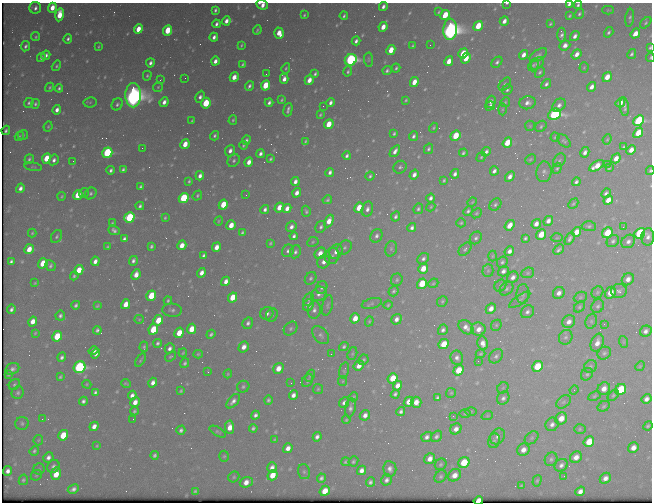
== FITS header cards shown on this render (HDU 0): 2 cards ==
NAXIS1  =                  650 / Width of table row in bytes
NAXIS2  =                  500 / Number of rows in table

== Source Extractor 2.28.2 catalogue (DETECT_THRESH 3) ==
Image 650 x 500 px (HDU 0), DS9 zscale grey, 1 PNG px = 1 image px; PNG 654 x 504 px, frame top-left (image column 1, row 500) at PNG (2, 3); each listed source drawn as its Kron ellipse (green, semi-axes under 4 px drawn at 4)
Background 469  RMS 2.5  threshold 7.4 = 3 sigma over >= 5 px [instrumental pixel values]
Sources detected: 599; of the 599, the 500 brightest by FLUX_AUTO listed and drawn (99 fainter detections omitted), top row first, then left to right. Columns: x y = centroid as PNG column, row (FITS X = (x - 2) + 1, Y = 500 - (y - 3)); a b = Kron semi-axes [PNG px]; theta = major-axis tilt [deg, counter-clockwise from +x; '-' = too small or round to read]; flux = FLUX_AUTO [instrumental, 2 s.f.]
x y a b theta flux
507 3 3 2 - 200
569 4 4 3 - 470
262 5 6 4 -22 1200
578 5 4 3 - 370
383 6 5 3 - 630
35 8 6 6 - 680
52 8 5 4 - 2200
215 10 4 3 - 370
608 10 6 4 2 200
439 12 4 2 - 200
579 14 5 4 - 340
59 15 6 4 80 3700
304 15 3 3 - 210
445 15 5 4 - 5000
344 16 4 3 - 340
569 16 4 3 - 250
630 18 9 4 83 380
226 21 4 3 - 970
504 21 5 3 - 1100
646 23 7 4 47 290
216 24 4 3 - 510
550 24 4 3 - 240
478 26 5 4 - 5200
383 27 5 4 - 1800
138 29 5 4 - 2800
450 29 10 7 87 130000
168 30 5 4 - 6500
257 30 5 2 - 240
609 32 6 4 56 390
279 33 5 4 - 2300
635 34 5 4 - 2300
562 35 7 4 -87 540
575 36 5 4 - 860
36 37 4 4 - 270
214 37 4 3 - 710
68 39 5 4 - 440
356 41 4 3 - 560
241 45 3 2 - 200
430 45 2 2 - 210
565 45 5 4 - 1000
25 46 5 4 - 450
413 46 4 3 - 230
98 47 4 3 - 190
650 48 3 3 - 270
391 50 5 4 - 3200
463 53 5 4 - 4100
577 54 5 4 - 1200
632 54 5 4 - 360
46 55 5 4 - 650
523 55 5 4 - 1200
538 55 9 5 33 450
650 57 4 3 - 190
41 58 4 3 - 390
466 58 5 4 - 3100
351 60 6 5 - 43000
369 60 7 4 -86 230
215 61 4 3 - 920
449 61 5 4 - 2100
497 62 6 4 47 480
150 63 4 3 - 620
537 63 8 5 41 510
243 64 4 3 - 280
533 65 6 5 - 330
56 66 5 4 - 320
286 68 5 4 - 250
396 68 4 3 - 290
584 68 5 4 - 190
387 70 5 4 - 430
348 71 5 4 - 320
540 72 6 4 58 330
266 74 2 2 - 270
315 74 4 3 - 340
147 76 5 3 - 260
234 77 5 4 - 1600
607 77 5 4 - 2400
185 78 2 2 - 210
284 79 5 4 - 1100
160 80 3 3 - 200
309 80 5 4 - 1600
414 82 5 4 - 2200
505 84 8 5 48 490
546 84 5 4 - 470
265 85 5 4 - 6900
249 86 5 3 - 480
50 87 5 4 - 260
158 87 5 4 - 230
591 87 5 4 - 1100
59 88 4 4 - 370
507 90 5 4 - 390
133 95 12 8 90 150000
200 97 6 4 63 680
282 100 4 2 - 220
406 100 4 3 - 220
90 102 6 5 - 260
164 102 5 3 - 1000
269 102 4 3 - 530
330 102 4 3 - 620
491 102 6 4 70 720
505 102 5 4 - 240
29 103 5 4 - 350
206 103 5 4 - 7200
527 103 8 6 15 990
620 103 5 4 - 1500
35 104 5 4 - 350
117 104 6 5 - 420
559 105 7 5 46 790
323 106 2 2 - 190
490 106 5 4 - 570
624 107 9 4 -83 510
502 109 6 4 88 240
57 110 5 4 - 940
288 110 7 3 75 460
554 114 7 5 24 41000
320 115 3 3 - 200
233 120 4 3 - 260
192 121 4 2 - 210
639 121 6 4 43 25000
329 124 5 4 - 3300
48 126 5 3 - 200
530 126 5 5 - 200
541 126 6 5 - 330
434 128 5 4 - 250
6 130 5 3 - 360
638 133 6 4 50 3800
394 134 4 3 - 290
23 135 5 5 - 280
19 136 5 4 - 220
215 136 5 4 - 350
413 136 5 4 - 500
456 136 5 4 - 5000
555 137 4 4 - 220
607 139 5 4 - 200
246 140 4 3 - 410
305 141 4 2 - 220
564 141 8 5 -42 360
507 143 5 4 - 4100
185 144 5 4 - 2400
243 145 4 3 - 260
624 147 3 3 - 240
142 148 2 2 - 900
429 149 5 4 - 350
631 150 5 4 - 1400
230 151 6 4 68 860
395 151 7 4 54 880
486 152 5 3 - 550
585 152 5 4 - 790
107 153 5 5 - 19000
463 153 4 3 - 310
260 154 4 4 - 590
347 156 4 3 - 420
481 157 5 3 - 240
46 158 5 4 - 3900
616 158 5 4 - 1600
29 159 5 4 - 330
270 159 4 3 - 280
530 159 6 4 41 240
54 160 5 4 - 640
559 160 7 5 53 380
73 161 2 2 - 200
234 161 7 5 49 440
249 162 5 4 - 1400
607 164 2 2 - 380
597 166 8 4 33 2500
33 167 9 4 -10 280
400 167 7 6 - 410
557 168 6 4 70 300
609 168 4 3 - 220
123 169 4 3 - 360
111 170 4 3 - 460
494 171 4 3 - 630
650 171 4 3 - 240
330 172 4 3 - 620
544 172 10 7 83 670
455 174 5 3 - 670
414 175 5 4 - 900
200 176 5 4 - 880
370 176 4 3 - 310
510 177 5 4 - 900
444 180 4 3 - 270
189 181 4 3 - 270
295 182 5 3 - 880
576 182 4 3 - 440
140 187 4 3 - 330
20 188 5 4 - 810
84 193 6 4 45 260
91 193 6 5 - 400
297 193 5 4 - 1100
606 193 5 4 - 490
78 195 5 4 - 4300
197 195 5 4 - 290
246 195 3 2 - 190
62 196 4 3 - 200
184 198 5 4 - 13000
431 198 4 3 - 590
327 200 5 4 - 320
608 200 5 4 - 1700
472 202 5 4 - 180
573 204 6 4 45 240
223 205 5 4 - 4500
495 205 7 5 47 410
140 206 4 3 - 410
279 207 5 4 - 1900
431 207 4 4 - 180
287 208 5 4 - 1100
359 208 5 4 - 3300
265 209 4 4 - 580
367 209 8 5 75 780
418 209 5 4 - 340
306 211 6 4 -73 350
468 211 5 4 - 350
476 213 6 4 41 230
396 216 5 4 - 430
129 217 5 5 - 14000
165 218 3 3 - 210
219 221 4 3 - 190
329 221 6 4 63 2300
548 221 5 4 - 890
112 223 3 3 - 200
461 223 4 4 - 220
536 224 5 4 - 1100
231 225 5 4 - 2300
510 225 6 4 54 1800
589 226 7 5 -2 330
291 227 6 4 49 820
321 227 6 5 - 460
623 227 3 2 - 460
412 228 4 4 - 590
114 230 6 4 -22 600
576 232 5 4 - 1900
32 233 4 4 - 200
242 233 4 3 - 280
607 233 6 4 49 5800
640 233 6 5 - 23000
541 234 5 4 - 3600
57 236 7 5 59 340
294 236 4 3 - 480
376 236 7 5 61 620
648 237 9 6 85 840
476 238 6 5 - 430
525 238 4 3 - 310
557 238 6 4 2 190
124 239 4 3 - 480
570 239 7 4 61 460
613 241 7 5 41 410
628 241 7 6 - 740
313 242 6 4 24 250
270 243 4 3 - 230
182 245 5 4 - 2100
151 246 4 3 - 330
107 247 3 3 - 240
216 247 5 4 - 1500
344 247 8 6 44 470
29 249 5 4 - 2300
391 249 8 6 74 390
465 249 7 5 47 360
559 250 6 3 45 420
288 251 6 5 - 530
509 251 5 4 - 910
295 252 7 5 66 510
336 252 8 6 58 1200
320 253 6 5 - 2000
204 255 4 3 - 430
332 256 8 7 - 600
492 256 5 3 - 190
423 259 6 5 - 530
11 261 4 3 - 420
95 261 5 4 - 960
133 261 5 4 - 560
324 262 7 6 - 1000
502 262 6 5 - 380
43 263 5 4 - 4900
50 266 5 5 - 420
423 269 5 4 - 2700
79 270 5 4 - 3400
488 271 6 5 - 350
503 271 6 4 38 710
201 273 5 4 - 1100
528 273 6 5 - 300
136 275 5 4 - 1300
74 276 4 4 - 280
513 277 6 5 - 900
311 278 7 5 57 380
628 279 6 5 - 1200
397 280 6 6 - 340
226 281 5 4 - 1000
35 283 3 3 - 180
433 283 5 4 - 230
422 284 5 4 - 6000
500 286 6 5 - 360
322 287 6 5 - 450
506 289 8 6 48 430
394 291 5 5 - 330
619 291 8 7 - 530
597 292 6 5 - 300
559 293 6 5 - 1000
610 293 6 5 - 2600
319 294 8 7 - 830
523 294 10 6 87 510
151 296 5 4 - 5500
232 297 5 4 - 3800
580 297 7 5 22 320
309 299 7 5 66 360
520 300 12 4 36 430
168 301 4 3 - 270
442 301 6 5 - 270
372 303 10 5 14 410
126 304 5 4 - 2400
76 305 4 3 - 380
308 305 6 5 - 1500
327 305 10 5 75 400
388 305 4 4 - 230
97 306 4 3 - 230
598 306 7 6 - 430
580 307 6 4 43 270
11 309 5 3 - 490
491 309 5 4 - 1400
172 310 9 6 -5 500
314 310 9 6 83 740
527 312 7 6 - 610
267 313 6 6 - 730
272 315 7 5 69 400
60 316 5 5 - 450
355 318 5 4 - 2200
139 319 5 4 - 190
396 319 5 5 - 910
158 320 5 4 - 4000
33 321 5 4 - 1600
369 321 5 4 - 220
591 321 7 5 70 380
569 322 7 6 - 1100
248 323 6 5 - 520
604 324 2 2 - 490
496 325 6 5 - 270
466 327 8 6 -41 1100
153 329 5 4 - 6100
192 329 5 4 - 2900
291 329 8 6 48 460
478 329 7 6 - 1500
97 330 4 3 - 430
443 330 5 5 - 520
646 331 6 5 - 750
35 333 4 4 - 200
179 333 5 4 - 3300
211 334 5 3 - 380
321 335 10 7 -50 610
57 336 5 4 - 6200
566 337 8 6 57 500
624 342 6 4 -71 200
157 343 4 3 - 380
483 343 7 5 -80 1300
597 343 9 6 70 1500
444 344 5 4 - 3900
144 347 5 4 - 270
244 347 6 4 56 1300
344 347 5 4 - 340
170 348 5 4 - 690
94 351 5 4 - 690
183 353 4 3 - 190
604 353 7 6 - 400
96 354 5 4 - 780
198 354 5 4 - 240
331 354 2 2 - 380
352 354 6 4 71 250
481 354 5 4 - 230
170 356 6 4 37 240
496 356 8 6 49 540
62 357 5 4 - 480
457 358 7 6 - 690
140 360 7 4 57 250
363 360 5 4 - 280
478 361 2 2 - 370
185 363 5 4 - 370
359 366 5 4 - 1500
537 366 6 5 - 6100
640 366 5 4 - 200
80 367 6 5 - 33000
590 367 7 6 - 360
278 368 6 5 - 2000
12 369 7 5 29 630
344 370 8 4 76 240
458 370 5 4 - 4100
208 372 3 3 - 210
9 374 4 3 - 260
228 374 4 4 - 190
587 374 7 5 52 360
310 376 6 4 67 260
60 377 4 3 - 260
393 378 5 4 - 4000
307 381 7 5 57 370
343 381 5 4 - 180
153 383 5 4 - 920
291 383 3 2 - 210
87 384 4 3 - 190
126 384 5 3 - 220
14 385 6 5 - 310
398 386 5 4 - 1400
243 387 6 5 - 330
503 388 6 5 - 250
318 389 5 5 - 240
604 389 7 6 - 1500
621 389 6 5 - 9600
574 390 4 4 - 230
181 391 4 3 - 230
95 392 4 3 - 450
18 393 6 6 - 410
451 393 5 5 - 210
395 394 4 3 - 370
132 395 5 4 - 810
293 395 5 4 - 870
613 395 7 4 46 300
594 396 6 4 28 250
353 397 5 4 - 220
438 398 4 3 - 370
503 398 7 6 - 600
646 399 5 4 - 830
268 400 5 4 - 340
83 401 4 3 - 490
233 401 8 4 48 800
135 402 5 4 - 1400
409 402 5 4 - 2000
416 402 5 5 - 1600
563 402 8 5 40 480
344 403 6 4 50 670
604 406 6 5 - 280
350 408 9 5 79 620
134 411 4 3 - 280
401 411 4 4 - 490
471 411 6 4 1 210
465 414 5 3 - 190
255 415 4 4 - 540
365 415 5 5 - 940
453 416 3 3 - 210
487 416 6 3 19 210
561 418 6 5 - 2100
42 419 2 2 - 290
133 419 2 2 - 250
346 420 4 3 - 210
22 423 7 6 - 380
552 424 7 6 - 750
94 426 5 4 - 1100
648 426 5 4 - 250
230 427 6 4 -87 2100
253 428 4 3 - 360
456 429 6 5 - 1100
580 429 6 5 - 260
181 430 5 4 - 480
218 432 9 4 -31 320
63 435 5 5 - 4800
436 436 6 5 - 420
497 436 8 7 - 740
317 437 5 4 - 640
427 437 5 5 - 650
532 438 8 5 42 360
38 440 5 5 - 200
275 440 4 3 - 200
494 441 7 5 72 440
589 442 6 5 - 3800
97 446 3 2 - 170
288 448 5 4 - 1100
633 448 5 5 - 1400
523 450 6 6 - 1300
34 451 5 4 - 320
154 455 4 3 - 390
224 456 5 5 - 240
48 457 5 5 - 720
576 457 6 5 - 1400
430 459 6 5 - 1300
551 459 7 6 - 410
353 461 5 4 - 290
346 462 4 4 - 260
464 462 6 5 - 5600
441 464 6 5 - 310
561 465 7 6 - 700
53 466 7 6 - 570
272 467 5 4 - 850
39 469 6 5 - 250
390 469 8 6 -82 780
361 470 5 4 - 980
8 471 5 4 - 830
304 472 7 6 - 390
56 474 6 5 - 2700
36 475 6 5 - 230
272 475 5 4 - 2800
454 475 7 5 38 1600
441 476 7 5 45 360
564 476 4 3 - 220
234 477 6 5 - 260
321 478 4 4 - 450
605 478 6 5 - 1000
23 480 5 4 - 320
386 480 6 5 - 650
537 481 6 4 72 270
246 482 7 5 17 1500
370 482 5 4 - 480
521 486 3 3 - 190
73 489 6 4 29 710
195 491 4 3 - 260
325 491 5 5 - 2900
580 491 5 4 - 1000
478 501 5 4 - 2500
At the frame edge (FLAGS 8, measured only in part): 8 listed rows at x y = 507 3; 569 4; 262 5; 578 5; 650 48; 650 57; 650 171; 478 501
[99 fainter detections neither listed nor drawn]